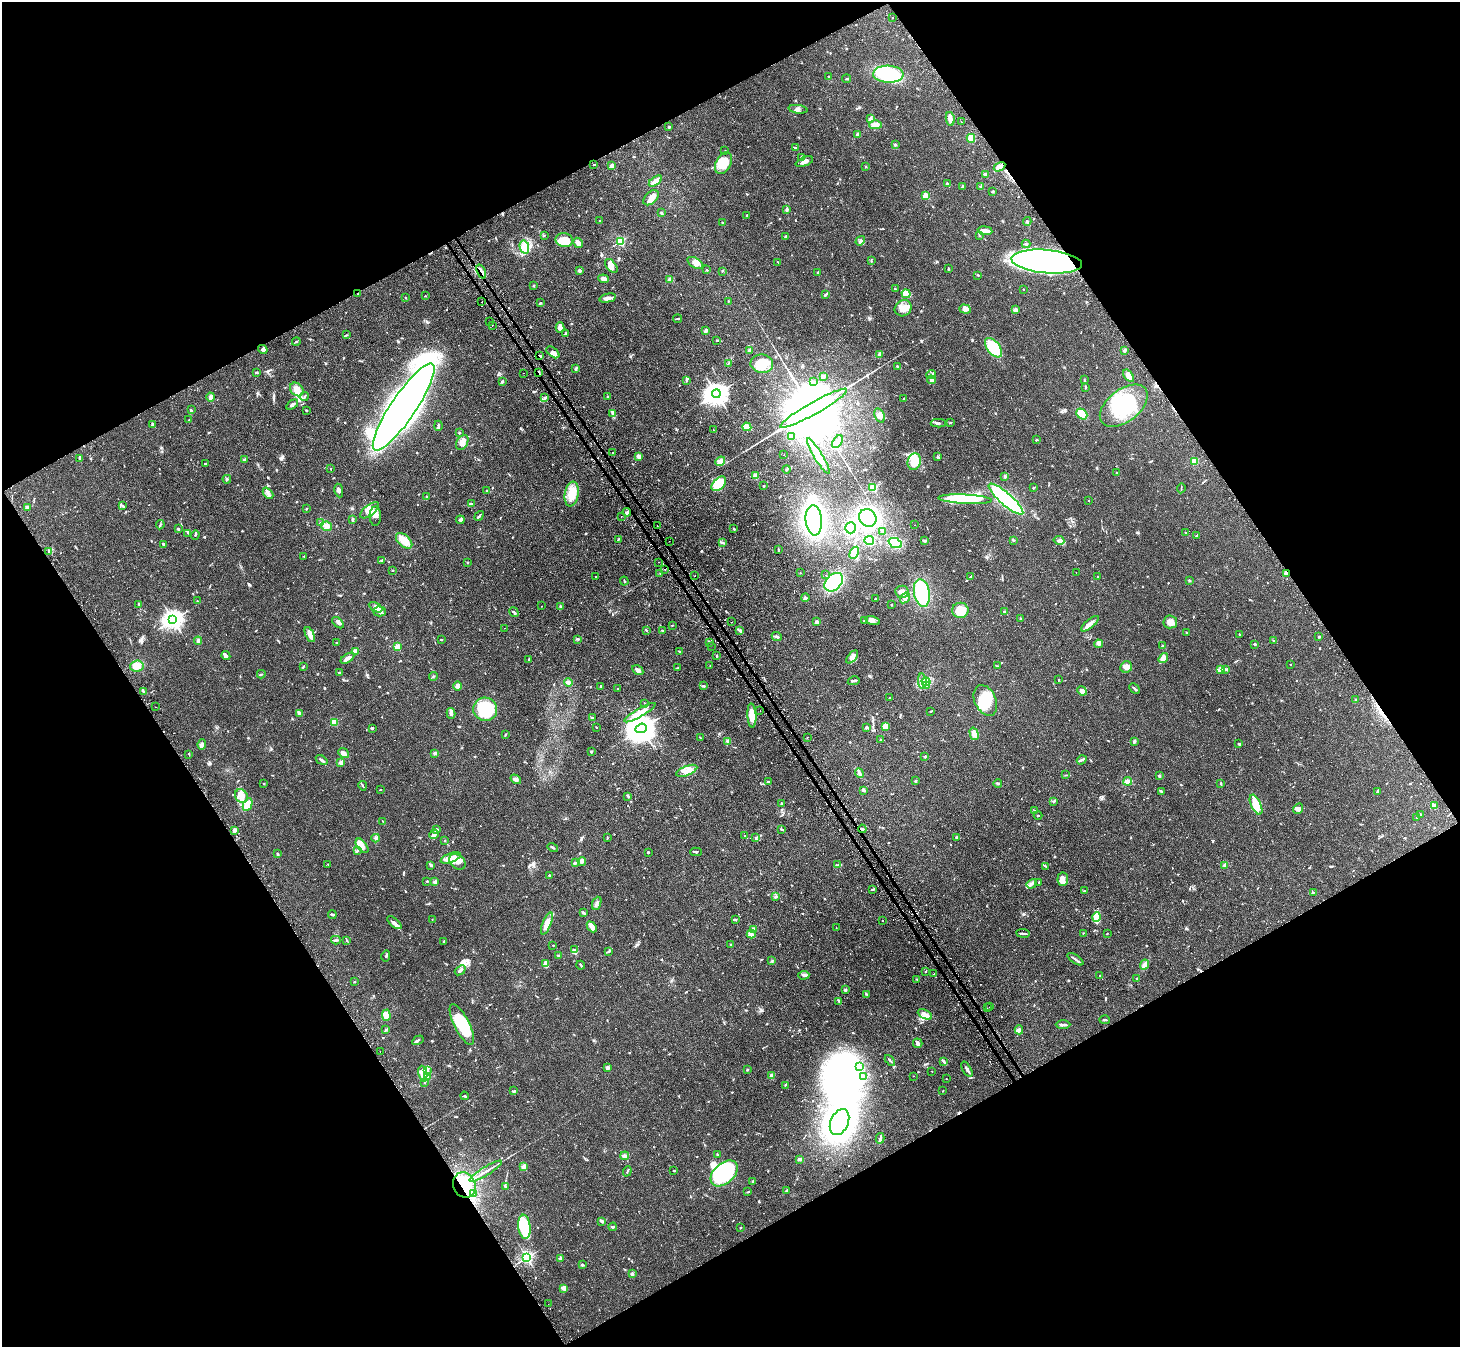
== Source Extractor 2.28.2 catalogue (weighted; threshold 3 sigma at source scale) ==
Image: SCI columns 33-5863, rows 172-5551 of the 5894 x 5862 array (HDU 1 of 3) = the unmasked area's bounding box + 8 px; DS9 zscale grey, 4 x 4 block average (1 PNG px = mean of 4 x 4 image px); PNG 1462 x 1349 px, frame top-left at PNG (2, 2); each listed source drawn as its Kron ellipse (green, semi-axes under 4 px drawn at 4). Shown black and unused: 48% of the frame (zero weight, under 2 of 3 exposures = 3% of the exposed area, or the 3 px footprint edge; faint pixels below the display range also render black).
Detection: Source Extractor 2.28.2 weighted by HDU 2 'WHT'. Background 0.0965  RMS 0.0064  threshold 0.0288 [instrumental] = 3 sigma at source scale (4.5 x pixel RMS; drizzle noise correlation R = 1.50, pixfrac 1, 0.05/0.05 arcsec/px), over >= 5 px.
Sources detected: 1086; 36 inside a brighter object's white glare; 40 cosmic-ray / hot-pixel residue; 2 long thin detections or spike segments (spike, bleed or trail) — neither listed nor drawn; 27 coinciding with a brighter row at this scale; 65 inside a brighter listed object's ellipse — not listed separately; of the other 916, all 500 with FLUX_AUTO >= 2.18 (the completeness limit of this list) listed and drawn (416 fainter detections not listed), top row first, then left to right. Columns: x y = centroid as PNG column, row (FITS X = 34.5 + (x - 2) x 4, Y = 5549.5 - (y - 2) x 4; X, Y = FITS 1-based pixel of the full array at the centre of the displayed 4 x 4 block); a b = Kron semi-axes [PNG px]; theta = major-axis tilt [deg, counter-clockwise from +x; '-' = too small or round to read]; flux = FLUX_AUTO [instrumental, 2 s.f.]
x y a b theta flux
892 17 2 2 - 2.7
888 74 15 8 -3 220
829 77 3 2 - 4.9
846 79 4 2 - 3.4
798 109 9 4 -8 14
871 119 3 2 - 4.5
950 119 7 3 -78 24
961 122 2 2 - 3.6
875 125 6 4 2 25
669 127 2 2 - 4.7
858 134 2 2 - 66
971 138 4 3 - 41
895 145 3 3 - 4.4
796 148 3 2 - 2.3
725 151 2 2 - 6.2
801 157 3 2 - 5.2
804 162 9 3 21 16
723 163 11 7 61 63
594 165 3 2 - 2.2
612 166 2 2 - 54
866 166 2 2 - 9.1
1000 167 6 3 31 35
985 174 2 2 - 47
655 181 7 3 36 21
947 184 3 2 - 3.9
962 186 4 2 - 4.4
980 186 3 2 - 3.6
993 191 3 2 - 4.2
925 196 2 2 - 150
651 198 9 5 43 24
787 209 3 2 - 10
661 213 2 2 - 7.6
747 215 2 2 - 3.2
600 221 2 2 - 8.5
1027 221 4 2 - 5.1
722 222 2 2 - 14
985 231 7 2 -8 32
544 235 2 2 - 5.5
979 235 3 2 - 2.5
786 236 3 2 - 4.9
564 240 9 7 -12 46
620 241 2 2 - 350
860 241 5 3 - 6.5
578 243 5 3 - 25
1026 244 4 2 - 4.7
524 247 6 4 -76 61
871 260 4 2 - 2.7
778 262 4 2 - 2.5
1047 262 35 11 -5 1300
695 263 9 5 -31 21
611 266 8 5 -52 26
948 269 2 2 - 2.6
579 270 2 2 - 36
707 270 2 2 - 4.9
481 271 7 2 -67 14
722 271 3 2 - 2.6
818 273 3 2 - 4.1
978 275 2 2 - 2.7
603 279 5 3 - 17
670 280 2 2 - 49
533 286 3 2 - 2.9
895 289 3 2 - 3.2
1024 289 2 2 - 3
358 294 2 2 - 3.9
906 294 4 3 - 27
825 295 2 2 - 2.3
425 296 2 2 - 2.2
405 298 2 2 - 3.5
608 298 8 3 13 23
482 302 2 2 - 2.8
728 302 2 2 - 2.3
540 303 3 2 - 3.8
903 308 9 7 37 34
965 309 6 4 -18 15
1015 310 3 3 - 13
678 319 4 2 - 4.5
490 322 2 2 - 5.1
492 325 2 2 - 3.3
560 328 5 4 - 23
706 330 3 2 - 9.4
565 334 3 2 - 2.8
346 335 3 2 - 2.8
717 340 3 2 - 2.6
296 342 4 2 - 2.8
993 348 11 6 -52 140
263 349 5 3 - 7.6
1125 350 3 2 - 4.3
749 351 3 2 - 19
553 352 7 4 -40 14
880 354 4 3 - 16
540 356 2 2 - 6.9
728 363 3 2 - 4.3
762 364 11 9 -8 76
897 366 3 2 - 2.7
576 368 3 3 - 4.3
257 372 4 2 - 3.3
539 372 3 2 - 4.1
524 373 2 2 - 2.6
931 374 5 2 - 9
823 376 3 2 - 6
1129 376 7 3 -53 29
686 380 4 2 - 3.7
931 380 4 3 - 8.5
1084 380 3 2 - 2.6
502 381 3 3 - 4.7
814 381 2 2 - 2.6
1086 387 2 2 - 3.4
297 389 7 6 - 33
716 394 4 3 - 4100
305 396 4 2 - 5.1
608 396 2 2 - 2.6
211 397 4 4 - 8.6
545 397 3 3 - 5.8
904 398 3 2 - 2.3
292 405 7 2 35 13
1124 406 27 16 38 220
404 407 52 12 56 3700
814 408 38 6 29 100000
191 410 3 2 - 2.8
306 410 2 2 - 3.6
613 414 2 2 - 3
1082 414 6 4 -44 61
880 415 7 5 -70 19
189 420 3 2 - 3.6
950 422 3 2 - 2.8
938 423 7 2 2 6.7
152 424 3 2 - 3.4
438 426 5 2 - 5.7
747 427 4 3 - 45
713 430 2 2 - 2.2
459 433 2 2 - 4.2
791 436 3 2 - 3
1036 440 3 2 - 3.8
462 442 8 5 57 26
837 442 7 4 54 36
613 453 2 2 - 5
784 454 2 2 - 3
639 456 4 3 - 8.9
818 456 20 4 -59 60
937 456 3 2 - 3.8
80 458 3 2 - 3.8
245 460 2 2 - 38
720 461 5 3 - 27
1195 461 2 2 - 150
914 462 8 6 73 61
206 464 3 2 - 2.8
331 469 2 2 - 2.4
787 469 4 2 - 5.7
1117 473 2 2 - 13
755 476 2 2 - 120
1005 476 4 2 - 4.5
227 479 4 2 - 3.9
719 484 9 5 46 100
764 486 2 2 - 2.6
873 488 2 2 - 290
1034 488 3 2 - 2.3
1181 488 5 2 - 3.5
487 490 2 2 - 5.2
339 491 7 3 -80 11
268 493 6 2 -48 10
572 494 12 7 81 57
427 497 2 2 - 17
965 499 27 4 -3 93
1006 499 22 6 -41 500
1089 500 2 2 - 3
471 504 4 3 - 4.8
123 506 3 2 - 4.4
27 507 3 2 - 7.1
306 509 3 2 - 2.8
369 510 11 5 38 31
627 512 4 2 - 6.2
375 516 9 5 90 18
479 516 5 2 - 4.7
621 516 2 2 - 2.7
868 518 9 8 - 360
352 520 4 2 - 5.6
460 520 4 4 - 7.8
814 520 15 8 -85 820
320 523 3 2 - 4.9
160 525 4 2 - 3.6
915 525 2 2 - 7.3
326 526 5 4 - 18
657 526 2 2 - 3.2
734 528 2 2 - 5.1
851 528 5 5 - 91
178 529 2 2 - 9.8
882 531 2 2 - 4.1
188 533 3 2 - 3
1185 533 3 2 - 2.2
195 535 5 2 - 3.9
1197 535 3 2 - 3.5
619 539 4 2 - 4.8
869 540 5 4 - 130
1013 540 2 2 - 2.6
1059 540 5 4 - 10
404 541 10 5 -42 48
669 541 2 2 - 3.8
925 541 3 2 - 4.3
722 542 2 2 - 3.4
895 543 7 4 -23 160
163 545 3 2 - 10
779 550 3 2 - 2.7
48 551 2 2 - 2.7
854 553 6 3 61 14
304 556 2 2 - 5.5
381 560 3 2 - 3.1
467 562 2 2 - 2.3
659 562 2 2 - 3.3
392 570 2 2 - 4.4
665 570 2 2 - 2.4
1076 572 2 2 - 3.7
660 573 2 2 - 5.1
800 573 2 2 - 3.3
1286 573 3 3 - 15
826 575 2 2 - 4.9
695 576 2 2 - 6.5
971 576 4 2 - 3.9
595 577 2 2 - 2.4
1098 577 2 2 - 4.7
624 581 4 2 - 3.5
1189 581 2 2 - 3
834 582 11 7 45 260
902 592 6 6 - 24
922 593 14 7 -81 190
805 598 4 2 - 6.4
876 598 3 2 - 2.3
905 598 6 4 55 11
197 601 3 2 - 2.3
139 604 3 2 - 4
892 604 2 2 - 2.8
542 606 2 2 - 2.4
560 606 3 2 - 3.1
375 607 7 4 -29 12
960 610 8 7 - 65
380 611 6 5 - 15
514 612 5 2 - 4.5
1005 612 3 2 - 3.7
1021 618 2 2 - 2.3
173 620 3 3 - 2500
864 621 4 2 - 3.2
873 621 7 4 -17 13
732 622 2 2 - 2.2
817 622 2 2 - 24
1170 622 7 6 - 20
338 623 7 2 -44 9.5
1090 624 11 3 40 17
672 625 2 2 - 2.6
504 628 2 2 - 3.4
646 630 3 2 - 3.5
662 630 3 2 - 2.4
740 630 3 2 - 5.2
1186 632 2 2 - 2.2
1239 634 3 2 - 2.6
310 635 8 3 -65 29
777 637 5 2 - 8.1
1319 637 3 2 - 3.6
441 639 3 2 - 2.3
578 639 3 2 - 3.7
198 641 4 3 - 7.8
1273 641 3 2 - 3.5
709 642 3 2 - 3.6
337 643 3 2 - 2.3
1099 644 4 3 - 12
1255 644 2 2 - 4.7
711 646 2 2 - 2.5
1163 646 2 2 - 33
397 647 2 2 - 150
355 651 2 2 - 96
679 651 3 2 - 3.9
716 655 3 2 - 3.2
226 656 4 3 - 9.2
852 657 7 4 50 21
347 658 7 3 34 14
1163 658 5 3 - 14
529 660 3 2 - 4
1290 664 2 2 - 2.8
137 666 7 5 6 35
303 666 2 2 - 2.3
710 666 2 2 - 2.4
997 666 2 2 - 2.4
1126 667 6 5 - 24
677 668 3 2 - 3
1225 669 4 2 - 4.3
638 670 6 3 -31 17
1221 670 3 2 - 5.6
340 672 3 2 - 3.7
261 674 4 2 - 3.5
433 676 5 2 - 2.9
1059 680 2 2 - 4.4
854 681 6 2 12 5.2
922 681 8 3 -84 16
926 682 4 3 - 11
568 683 4 3 - 21
458 686 4 3 - 15
601 686 3 3 - 4.7
703 686 4 2 - 4.1
926 686 3 2 - 4
617 688 2 2 - 2.9
1135 688 6 2 -45 6.1
143 691 3 2 - 4.4
1082 691 5 3 - 16
890 698 2 2 - 3.5
985 700 16 10 -66 97
1356 700 3 2 - 2.9
645 703 3 2 - 2.5
155 707 2 2 - 3.1
485 709 12 11 - 180
760 710 2 2 - 4.9
931 711 2 2 - 2.5
300 713 4 3 - 10
451 713 5 2 - 13
640 713 18 4 30 45
752 715 12 4 -87 46
592 718 3 2 - 3.5
334 722 2 2 - 190
886 726 4 4 - 42
596 727 2 2 - 2.7
866 727 3 2 - 6.2
372 728 3 2 - 6.4
641 728 5 4 - 6800
505 734 3 2 - 2.4
974 734 6 4 -75 19
700 737 3 2 - 2.4
808 737 2 2 - 3.4
880 740 2 2 - 2.7
728 741 3 3 - 5.6
1134 741 4 3 - 5.2
1239 743 3 2 - 3.5
202 744 5 4 - 8.9
591 752 2 2 - 5.8
344 753 6 4 -38 13
435 753 4 2 - 6.2
189 754 3 2 - 2.9
925 757 2 2 - 6.1
322 760 6 2 -34 7
1082 760 5 3 - 6.2
341 762 2 2 - 82
687 771 11 4 22 28
859 773 5 3 - 8.2
1065 775 3 2 - 2.9
1159 776 2 2 - 8.1
516 779 6 4 -34 10
916 781 2 2 - 6.2
1128 781 4 3 - 18
768 782 4 2 - 6.5
998 783 4 2 - 6.7
1221 783 2 2 - 3.1
264 784 2 2 - 2.9
363 786 5 2 - 4.2
380 790 3 2 - 2.5
864 790 2 2 - 36
1161 791 3 2 - 4.4
1377 791 4 2 - 5.1
241 796 7 6 - 23
628 796 3 2 - 3.7
1054 801 2 2 - 3.1
781 803 2 2 - 4.5
248 805 7 4 66 70
1256 805 11 5 -65 95
1434 805 4 2 - 7.6
1298 809 5 2 - 7.5
1035 810 2 2 - 4
1421 814 2 2 - 3.2
1038 815 4 2 - 3
1416 818 2 2 - 9.1
383 822 4 2 - 2.9
437 829 3 2 - 5.5
781 829 3 2 - 5.4
862 829 4 2 - 5.9
235 830 3 2 - 4.3
434 834 5 3 - 35
745 836 4 2 - 3.5
756 837 3 2 - 2.5
956 837 2 2 - 3.1
376 838 4 3 - 5.4
607 838 4 2 - 2.8
445 841 2 2 - 2.5
362 846 8 4 -53 26
553 847 5 2 - 4
357 850 2 2 - 3.7
648 852 2 2 - 4.1
696 852 6 2 2 4.7
277 853 2 2 - 2.3
451 858 11 4 20 48
582 861 4 3 - 13
457 862 9 6 -39 26
575 863 3 2 - 6.7
328 864 2 2 - 3
430 865 3 2 - 4.5
837 865 2 2 - 3.3
1225 865 2 2 - 60
1046 866 2 2 - 3.7
549 875 3 2 - 3.5
1063 879 7 5 83 26
427 881 2 2 - 12
435 882 2 2 - 63
1039 882 2 2 - 4.1
1032 884 5 2 - 8.4
873 889 4 2 - 4.7
1084 891 3 2 - 2.4
1313 892 3 2 - 2.4
775 897 4 2 - 5.2
597 903 7 3 68 11
584 913 3 2 - 9.8
332 915 4 2 - 4.7
1097 917 5 4 - 39
432 919 2 2 - 2.3
735 919 3 2 - 3
882 921 2 2 - 3.2
394 923 8 3 -40 12
547 923 12 4 68 39
592 927 6 3 -47 19
836 928 2 2 - 2.4
753 929 2 2 - 73
1023 933 7 2 -7 7.1
1083 933 2 2 - 3.2
751 934 4 3 - 18
1107 934 2 2 - 2.8
336 940 5 2 - 7.2
347 941 3 2 - 2.5
444 941 2 2 - 4
553 945 2 2 - 2.2
731 945 2 2 - 3.4
575 950 3 2 - 3.6
609 952 3 2 - 2.7
559 955 3 2 - 4.7
386 956 5 2 - 3.3
1075 959 9 2 -33 7.3
772 961 2 2 - 2.9
546 964 4 3 - 35
581 965 4 2 - 4.1
1144 965 5 3 - 13
460 970 6 3 38 9.9
925 971 2 2 - 3.9
934 974 2 2 - 4.5
804 975 6 3 4 6.7
1100 976 2 2 - 10
917 979 3 2 - 2.5
1137 979 2 2 - 2.7
354 982 2 2 - 2.4
845 989 2 2 - 2.6
866 994 2 2 - 2.3
839 1001 3 2 - 6.6
989 1007 2 2 - 2.6
987 1008 2 2 - 7.4
925 1014 8 4 -27 19
386 1015 6 3 -89 44
1105 1020 5 2 - 5.2
462 1024 22 7 -64 160
1063 1025 7 2 0 11
386 1030 3 2 - 4.4
1019 1030 4 3 - 7.6
418 1040 6 2 30 6.2
918 1043 5 4 - 9.8
380 1052 2 2 - 4.3
890 1060 6 2 -47 5.6
944 1062 4 2 - 4.4
607 1067 4 3 - 7.8
860 1067 2 2 - 2.8
747 1069 2 2 - 2.7
967 1069 8 2 -61 9.3
427 1071 3 2 - 4.6
932 1071 2 2 - 2.5
423 1074 8 4 -80 47
772 1076 4 3 - 14
864 1076 2 2 - 3.9
913 1076 2 2 - 2.5
428 1077 4 3 - 11
946 1079 2 2 - 2.4
425 1082 2 2 - 2.5
785 1085 4 2 - 3
514 1091 2 2 - 2.6
943 1091 2 2 - 2.2
464 1096 4 2 - 4.4
840 1122 14 9 66 2200
880 1138 5 2 - 6.4
717 1154 3 2 - 3.1
625 1156 4 3 - 7.6
799 1159 3 2 - 13
524 1166 3 2 - 8.9
486 1171 19 2 31 19
627 1171 5 2 - 4
674 1171 3 2 - 2.3
724 1173 16 10 42 480
753 1181 2 2 - 3.9
464 1185 13 11 -66 280
505 1186 3 2 - 3.8
786 1190 3 2 - 5.2
748 1192 4 2 - 2.6
474 1193 2 2 - 2.2
602 1221 3 2 - 8.7
524 1227 12 6 -83 180
613 1227 4 2 - 4
740 1228 2 2 - 3
527 1257 2 2 - 850
560 1259 3 2 - 3.2
583 1265 3 2 - 3.6
632 1274 3 3 - 5.1
564 1288 4 3 - 11
548 1304 2 2 - 4.2
Overlapping masked pixels (flux is a lower limit): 6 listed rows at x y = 1047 262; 481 271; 540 356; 539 372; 1286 573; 464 1185
Diffuse or blended objects may show on this block-average render without a row.